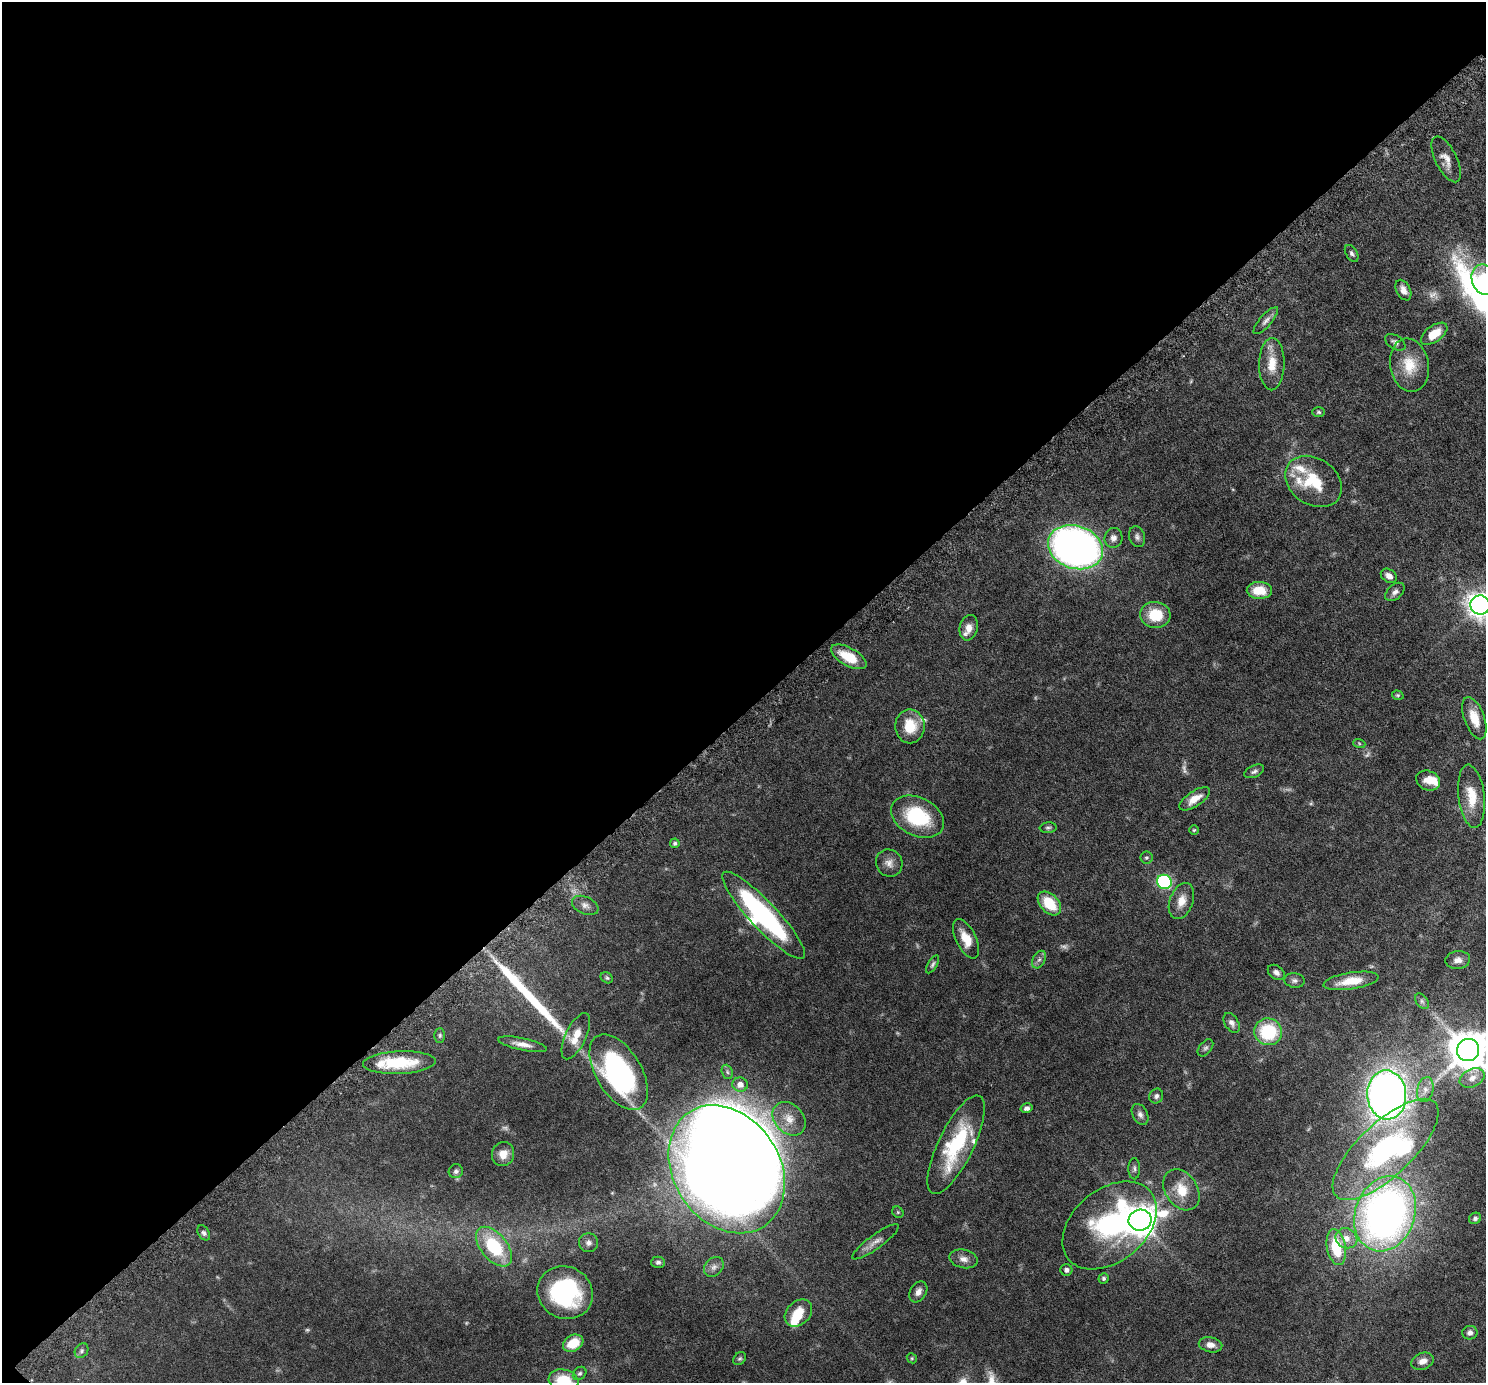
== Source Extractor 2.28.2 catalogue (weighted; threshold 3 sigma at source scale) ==
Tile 5 of 4 x 4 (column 1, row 2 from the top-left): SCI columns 71-1554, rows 3109-4489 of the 6076 x 6075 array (HDU 1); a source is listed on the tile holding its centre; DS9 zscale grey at full resolution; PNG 1488 x 1385 px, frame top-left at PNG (2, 2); each listed source drawn as its Kron ellipse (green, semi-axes under 4 px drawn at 4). Shown black and unused: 52% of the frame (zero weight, under 6 of 12 exposures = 4% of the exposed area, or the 3 px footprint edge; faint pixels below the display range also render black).
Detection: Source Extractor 2.28.2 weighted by HDU 2 'WHT'; one run over the whole footprint, this tile lists its part. Background 0.0542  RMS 0.0019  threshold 0.00759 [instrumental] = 3 sigma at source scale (4.09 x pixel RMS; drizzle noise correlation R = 1.36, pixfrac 0.8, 0.05/0.05 arcsec/px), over >= 5 px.
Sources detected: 124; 9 too faint to see at this stretch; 5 inside a brighter object's white glare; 1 long thin detection or spike segment (spike, bleed or trail) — neither listed nor drawn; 7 inside a brighter listed object's ellipse — not listed separately; the other 102 listed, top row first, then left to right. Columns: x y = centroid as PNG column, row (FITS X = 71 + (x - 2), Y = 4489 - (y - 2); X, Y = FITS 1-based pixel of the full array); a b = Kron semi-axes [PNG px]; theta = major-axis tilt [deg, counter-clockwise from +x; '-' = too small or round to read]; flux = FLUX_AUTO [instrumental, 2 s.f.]
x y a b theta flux
1446 159 25 10 -63 1.6
1352 253 9 5 -58 0.44
1484 279 15 12 -71 4
1403 290 11 7 -62 1.2
1266 321 17 6 48 0.77
1434 334 15 8 36 3
1395 342 11 6 -33 0.62
1272 364 26 12 89 3.3
1409 365 27 19 -79 4.5
1319 412 6 5 - 0.29
1313 481 30 23 -34 6.9
1137 537 10 8 -71 0.6
1113 538 10 9 - 0.89
1075 547 28 21 -18 83
1389 576 9 6 -34 0.82
1259 590 12 8 -1 3.4
1395 592 11 7 42 0.71
1480 605 10 9 - 140
1155 615 15 13 -5 4.9
969 628 13 9 76 1.3
849 657 19 9 -29 4.1
1398 695 6 4 -19 0.22
1474 718 22 10 -70 2.8
910 726 17 14 -89 4.1
1359 743 6 4 -19 0.22
1254 771 10 6 25 0.48
1428 781 12 9 -23 1.6
1471 796 31 13 -83 3.9
1195 799 17 7 33 2.1
917 817 28 19 -26 11
1048 828 8 5 6 0.36
1194 830 5 4 - 0.2
675 843 5 4 - 0.32
1146 858 6 6 - 0.32
889 863 14 13 - 1.3
1164 882 7 7 - 20
1181 901 19 11 69 2.1
1049 903 14 9 -46 4.6
585 905 14 8 -24 0.93
764 915 58 13 -47 27
966 939 21 10 -63 2.7
1039 960 9 6 61 0.6
1458 960 12 9 6 1.1
933 964 10 4 59 0.37
1276 972 9 6 -37 0.66
607 978 6 5 - 0.27
1294 980 10 7 -7 0.53
1351 981 28 8 9 3.4
1422 1001 9 5 -54 0.47
1232 1023 11 7 -59 0.77
1268 1032 14 13 - 9.6
440 1035 7 5 90 0.31
576 1036 25 10 65 2.7
522 1044 25 6 -12 1.4
1205 1048 10 6 51 0.44
1468 1050 11 11 - 490
399 1063 36 11 2 7.3
619 1072 42 22 -59 33
727 1072 7 5 -69 0.37
1472 1078 13 9 25 1.3
740 1084 8 7 - 1.1
1425 1090 12 8 78 1.1
1387 1095 24 19 -86 110
1156 1096 7 6 - 0.56
1027 1108 6 5 - 0.55
1140 1114 11 7 -62 0.72
789 1119 19 14 -47 2.6
956 1145 54 17 64 13
1386 1149 68 27 43 29
503 1154 12 11 - 1.8
727 1169 68 53 -57 530
1134 1169 11 6 90 0.43
456 1171 7 7 - 0.51
1181 1190 22 16 -56 3.9
898 1212 6 5 - 0.23
1385 1214 38 30 71 98
1475 1218 6 5 - 0.44
1140 1220 11 10 - 250
1110 1225 53 36 39 29
204 1233 8 5 -56 0.45
1346 1238 11 9 -32 1.6
876 1242 28 7 36 1.2
588 1243 10 9 - 0.75
494 1247 23 13 -50 11
1336 1247 18 9 -79 6.4
963 1259 14 9 -12 1.1
658 1262 7 5 1 0.4
714 1267 11 8 46 0.78
1066 1270 6 6 - 0.52
1103 1278 5 5 - 0.36
918 1292 11 8 59 0.89
565 1293 28 26 -30 18
798 1313 15 11 46 3.2
1470 1333 7 6 - 0.71
573 1343 11 8 30 3.5
1210 1345 12 7 -11 1.1
82 1351 8 6 55 0.43
912 1358 5 4 - 0.21
740 1359 7 5 42 0.3
1423 1361 11 8 20 1.2
580 1373 7 6 - 0.37
564 1381 15 11 -15 5.3
Isophote crosses this tile's border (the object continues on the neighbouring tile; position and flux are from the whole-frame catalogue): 4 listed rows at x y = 1484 279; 1480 605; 1468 1050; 564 1381